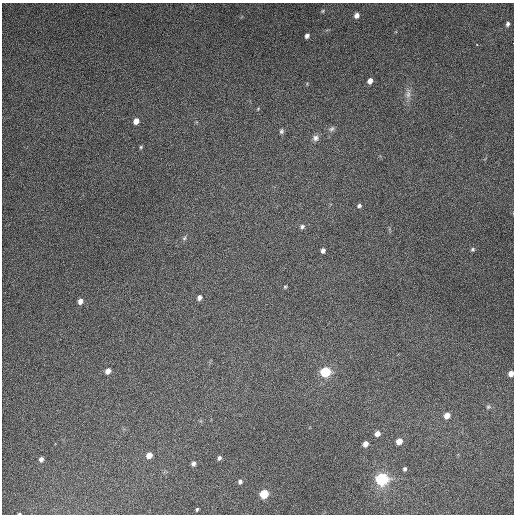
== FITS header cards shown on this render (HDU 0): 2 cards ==
NAXIS1  =                  512
NAXIS2  =                  512

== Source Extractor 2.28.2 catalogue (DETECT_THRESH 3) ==
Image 512 x 512 px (HDU 0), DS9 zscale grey, 1 PNG px = 1 image px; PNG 516 x 516 px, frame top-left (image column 1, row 512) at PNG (2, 3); no overlay
Background 5080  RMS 320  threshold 945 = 3 sigma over >= 5 px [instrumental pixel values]
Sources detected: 39; all 39 listed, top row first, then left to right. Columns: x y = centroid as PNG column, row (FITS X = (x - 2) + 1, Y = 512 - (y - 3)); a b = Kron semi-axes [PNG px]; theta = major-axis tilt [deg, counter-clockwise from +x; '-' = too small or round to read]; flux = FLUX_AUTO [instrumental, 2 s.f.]
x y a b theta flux
323 11 5 4 - 2.7e+04
356 15 6 5 - 9.6e+04
508 24 5 3 - 4.2e+04
307 36 5 4 - 6.9e+04
477 45 3 2 - 2.6e+04
370 81 5 4 - 1.1e+05
408 94 15 7 87 1.3e+05
258 109 5 3 - 1.8e+04
136 121 6 5 - 1.4e+05
331 129 9 6 29 6.0e+04
281 131 7 5 75 4.4e+04
315 138 8 8 - 8.4e+04
141 147 5 4 - 2.8e+04
359 206 5 5 - 4.5e+04
302 226 6 6 - 5.2e+04
184 238 6 5 - 3.7e+04
473 249 6 5 - 3.3e+04
323 250 5 4 - 6.9e+04
285 287 4 4 - 2.6e+04
199 298 6 5 - 7.8e+04
80 301 5 5 - 1.0e+05
108 371 6 5 - 1.4e+05
325 372 8 7 - 9.7e+05
511 373 5 4 - 1.4e+05
488 407 7 5 13 3.8e+04
447 415 6 5 - 1.7e+05
377 434 5 5 - 1.2e+05
399 441 5 5 - 2.1e+05
365 444 5 5 - 1.2e+05
149 455 6 5 - 1.7e+05
219 458 5 4 - 4.9e+04
41 459 5 5 - 6.7e+04
193 464 5 5 - 6.6e+04
405 469 5 4 - 4.1e+04
382 479 10 8 7 1.5e+06
240 482 6 5 - 5.4e+04
264 494 6 6 - 6.2e+05
197 509 4 3 - 2.5e+04
19 514 3 2 - 1.8e+04
At the frame edge (FLAGS 8, measured only in part): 2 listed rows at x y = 511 373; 19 514